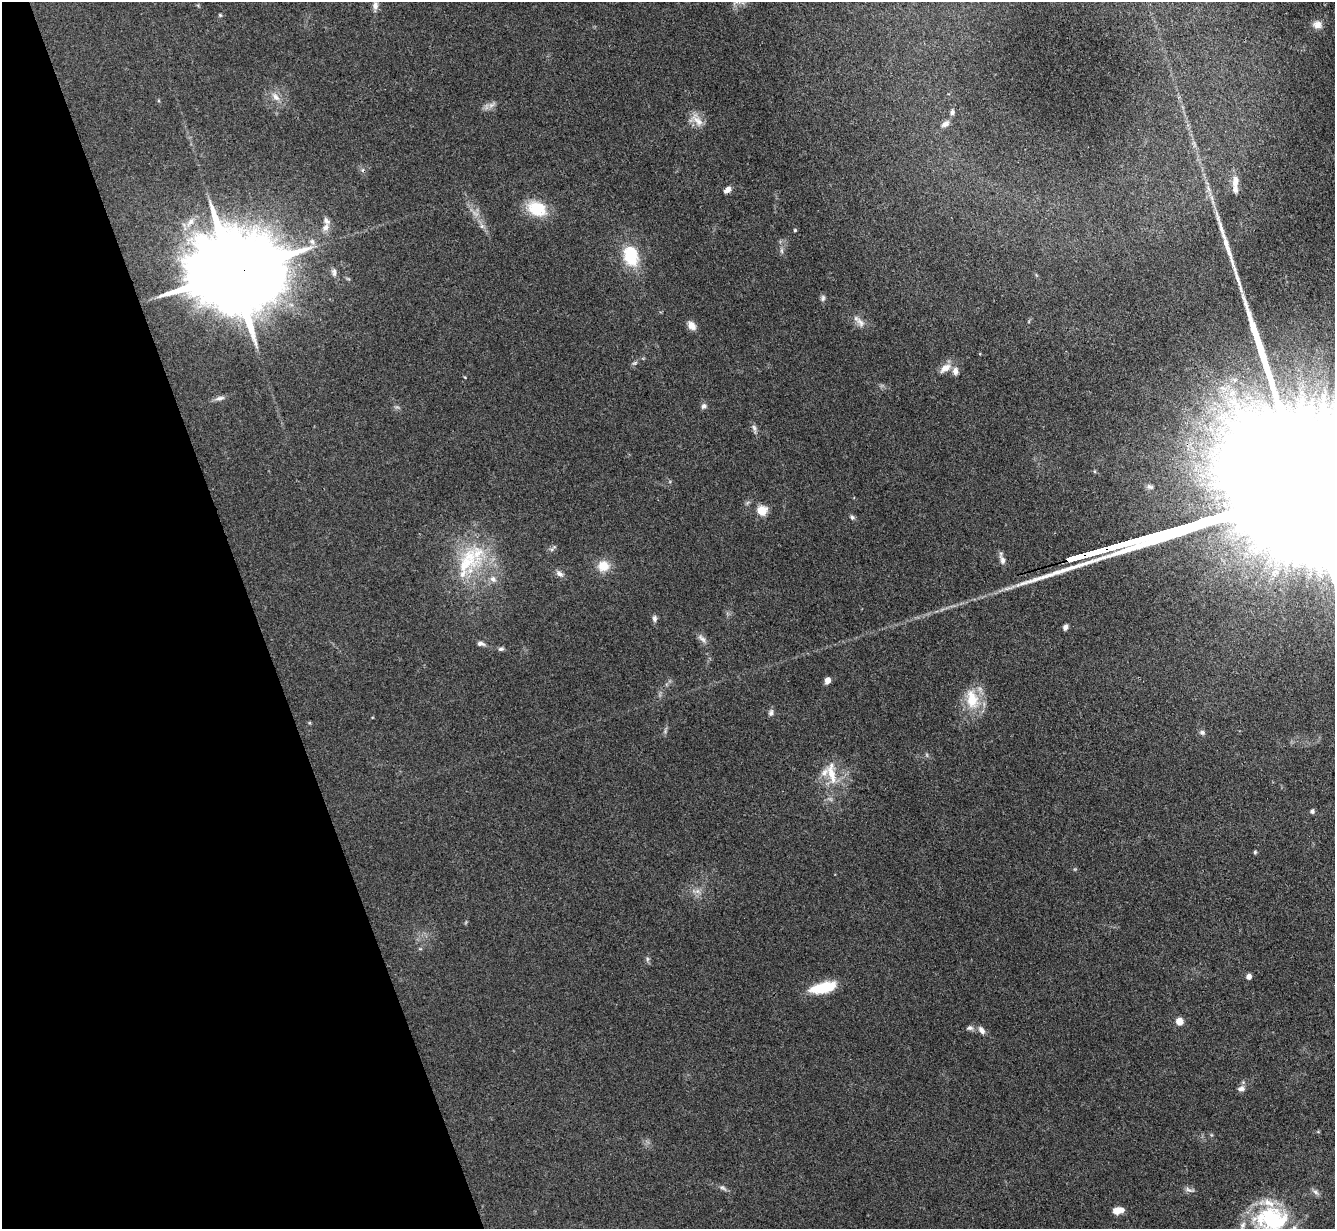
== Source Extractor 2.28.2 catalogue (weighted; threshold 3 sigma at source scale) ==
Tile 5 of 4 x 4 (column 1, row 2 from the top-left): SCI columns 9-1341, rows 2730-3956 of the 5350 x 5332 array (HDU 1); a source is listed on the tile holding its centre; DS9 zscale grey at full resolution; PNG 1337 x 1231 px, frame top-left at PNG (2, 2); no overlay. Shown black and unused: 19% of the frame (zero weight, under 3 of 4 exposures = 1% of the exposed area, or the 3 px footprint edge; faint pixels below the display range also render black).
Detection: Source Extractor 2.28.2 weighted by HDU 2 'WHT'; one run over the whole footprint, this tile lists its part. Background 0.116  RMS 0.0069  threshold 0.031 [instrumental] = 3 sigma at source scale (4.5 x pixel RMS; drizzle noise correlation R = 1.50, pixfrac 1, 0.05/0.05 arcsec/px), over >= 5 px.
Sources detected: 74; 1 too faint to see at this stretch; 1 cosmic-ray / hot-pixel residue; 2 long thin detections or spike segments (spike, bleed or trail) — not listed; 6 inside a brighter listed object's ellipse — not listed separately; the other 64 listed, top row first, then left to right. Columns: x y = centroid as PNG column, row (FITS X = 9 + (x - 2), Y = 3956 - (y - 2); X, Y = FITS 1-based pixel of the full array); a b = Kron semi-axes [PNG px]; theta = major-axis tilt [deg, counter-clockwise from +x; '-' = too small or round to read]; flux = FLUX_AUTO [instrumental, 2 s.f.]
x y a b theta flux
375 6 12 7 86 3.6
220 15 5 4 - 0.8
1317 25 12 10 -10 5.1
276 97 14 8 -51 5
491 105 10 6 27 3.2
952 112 8 6 81 1.9
697 120 23 9 -52 7.4
945 124 11 7 30 3.9
1235 182 16 8 85 6.6
727 190 10 6 43 3.4
537 208 22 16 -24 25
190 222 17 8 56 6.4
482 226 6 5 - 1.5
326 227 13 8 60 4.3
795 230 4 3 - 0.77
782 251 7 4 -71 1.3
631 256 24 17 -73 28
334 272 12 6 -87 2.7
232 273 30 20 12 16000
823 298 9 6 89 1.9
860 322 16 9 -54 5
691 325 10 7 -50 5.5
635 363 8 5 26 1.4
945 368 15 9 35 6.5
955 371 11 8 -86 3.6
220 398 14 5 11 2.8
704 406 8 7 - 2.1
1237 406 12 9 -54 8.5
1221 417 12 11 - 9.4
754 428 11 5 -65 2.3
1150 487 9 5 -28 1.6
762 511 5 5 - 40
852 517 7 6 - 1.5
1095 552 21 3 16 5100
1002 560 13 6 -71 3.5
467 561 51 30 50 54
603 566 13 12 - 12
559 574 11 7 -35 2.9
493 579 9 8 - 3.6
654 619 9 6 -89 2.1
1065 627 6 5 - 2.1
702 639 14 6 -44 3.2
481 644 11 6 -9 2.4
501 649 8 5 1 1.5
828 680 6 5 - 5.9
972 699 30 17 -79 21
771 713 10 6 73 2
1202 732 7 6 - 1.9
832 775 30 10 -75 15
1312 811 5 5 - 1.7
1255 852 5 4 - 1
697 891 8 6 44 2.9
647 959 7 4 90 1.4
1249 977 4 4 - 5.3
822 988 28 10 14 25
1179 1021 5 5 - 16
970 1028 10 7 4 2.2
982 1030 12 7 -53 3.5
1241 1089 9 6 9 2.9
723 1188 12 5 -36 2
1189 1190 15 5 -19 2.5
1316 1192 10 6 -38 2.4
1118 1210 11 6 11 8
1272 1219 40 29 -2 67
Overlapping masked pixels (flux is a lower limit): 2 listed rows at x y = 232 273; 1095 552
Isophote crosses this tile's border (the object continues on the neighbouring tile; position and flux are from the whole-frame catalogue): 1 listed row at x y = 1272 1219